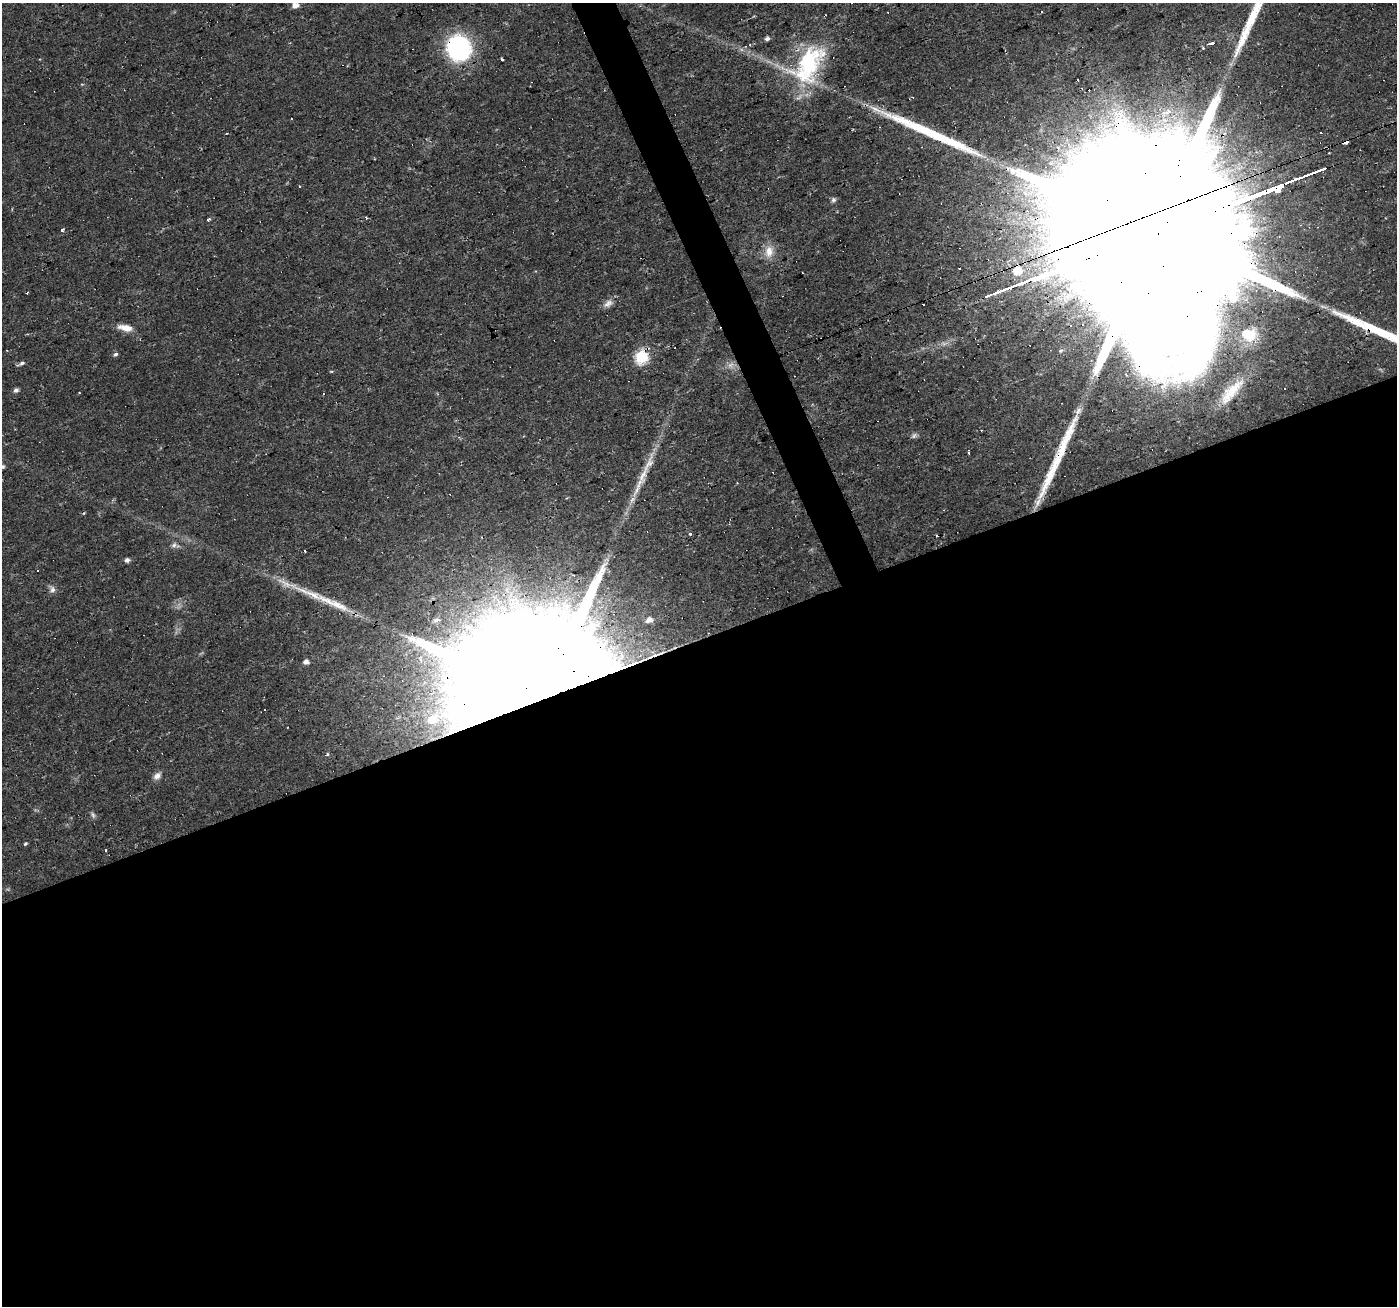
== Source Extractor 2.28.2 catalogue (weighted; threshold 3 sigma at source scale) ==
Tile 15 of 4 x 4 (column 3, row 4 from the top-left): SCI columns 2792-4186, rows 133-1436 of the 5582 x 5430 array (HDU 1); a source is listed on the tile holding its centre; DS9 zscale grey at full resolution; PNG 1399 x 1308 px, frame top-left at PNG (2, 3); no overlay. Shown black and unused: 53% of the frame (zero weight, under 2 of 3 exposures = <1% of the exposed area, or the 3 px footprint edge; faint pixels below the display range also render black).
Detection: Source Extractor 2.28.2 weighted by HDU 2 'WHT'; one run over the whole footprint, this tile lists its part. Background 0.0171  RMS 0.0023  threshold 0.0102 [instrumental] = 3 sigma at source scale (4.5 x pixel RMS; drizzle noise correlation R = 1.50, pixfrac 1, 0.0396/0.0396 arcsec/px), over >= 5 px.
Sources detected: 73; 1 too faint to see at this stretch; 1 inside a brighter object's white glare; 16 cosmic-ray / hot-pixel residue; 5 long thin detections or spike segments (spike, bleed or trail) — not listed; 3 inside a brighter listed object's ellipse — not listed separately; the other 47 listed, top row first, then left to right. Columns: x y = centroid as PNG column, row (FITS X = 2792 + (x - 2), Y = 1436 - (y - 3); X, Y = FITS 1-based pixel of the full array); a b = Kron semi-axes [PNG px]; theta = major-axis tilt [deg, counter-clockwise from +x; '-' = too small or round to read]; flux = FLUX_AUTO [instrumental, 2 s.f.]
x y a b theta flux
295 5 5 5 - 2.1
767 39 6 5 - 0.7
1212 43 4 3 - 130
750 45 4 4 - 0.27
458 48 21 20 - 35
1203 48 3 3 - 0.34
502 59 3 3 - 1.1
808 64 57 32 60 26
1167 112 19 8 20 3.3
1345 142 5 3 - 3.5
1058 148 9 6 -72 1.2
299 186 3 2 - 0.32
833 200 7 6 - 0.57
208 219 4 3 - 0.73
62 231 3 3 - 1.4
1158 233 188 38 21 78000
769 252 17 11 82 2.9
608 303 16 9 32 1.4
125 328 19 8 -12 2.5
1249 334 22 18 -11 7.1
1061 350 9 7 25 0.84
115 354 5 5 - 0.55
641 357 6 6 - 32
22 363 8 5 22 0.61
1126 375 3 2 - 0.22
16 390 5 5 - 0.79
1231 392 47 15 48 8.3
1065 441 73 10 66 11
3 466 5 5 - 0.46
643 475 35 9 62 4.9
690 534 3 3 - 1.2
937 536 3 2 - 0.28
174 545 7 6 - 0.64
305 551 3 3 - 0.52
127 560 5 4 - 0.8
52 590 9 7 47 0.9
311 594 68 9 -23 8.6
436 620 9 7 21 1.2
649 620 6 6 - 1.4
306 662 5 4 - 1.2
543 696 83 39 20 27000
264 710 3 3 - 1.5
432 719 9 8 - 4.2
327 754 3 3 - 0.62
157 776 11 8 41 1.3
93 815 9 5 -71 0.55
25 844 5 4 - 0.32
Overlapping masked pixels (flux is a lower limit): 7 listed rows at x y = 458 48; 808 64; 1345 142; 1158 233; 641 357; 1065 441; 543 696
Isophote crosses this tile's border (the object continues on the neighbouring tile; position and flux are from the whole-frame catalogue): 3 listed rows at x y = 295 5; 1158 233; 3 466